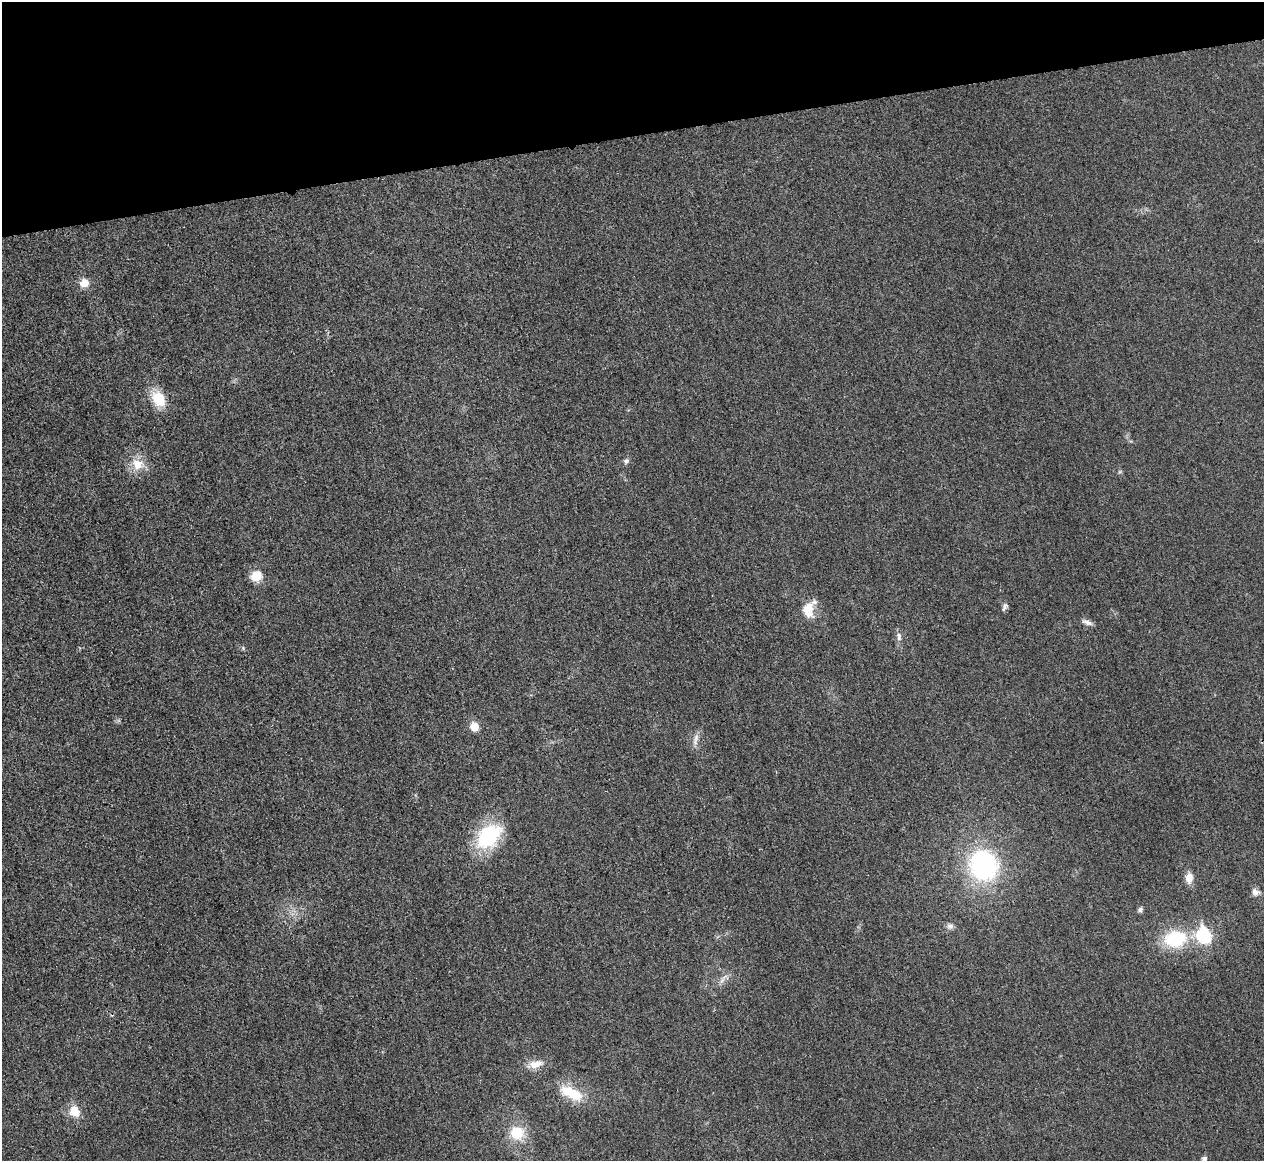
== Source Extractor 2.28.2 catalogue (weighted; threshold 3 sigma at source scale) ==
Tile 3 of 4 x 4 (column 3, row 1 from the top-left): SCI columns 2533-3794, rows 3625-4783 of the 5067 x 5048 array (HDU 1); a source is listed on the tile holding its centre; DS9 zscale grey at full resolution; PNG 1266 x 1163 px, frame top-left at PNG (2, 2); no overlay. Shown black and unused: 12% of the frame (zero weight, under 3 of 4 exposures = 1% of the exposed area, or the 3 px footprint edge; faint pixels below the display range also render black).
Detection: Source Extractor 2.28.2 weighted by HDU 2 'WHT'; one run over the whole footprint, this tile lists its part. Background 0.0224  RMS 0.0056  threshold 0.0253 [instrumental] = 3 sigma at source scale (4.5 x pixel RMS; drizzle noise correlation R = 1.50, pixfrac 1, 0.05/0.05 arcsec/px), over >= 5 px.
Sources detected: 28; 1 inside a brighter listed object's ellipse — not listed separately; the other 27 listed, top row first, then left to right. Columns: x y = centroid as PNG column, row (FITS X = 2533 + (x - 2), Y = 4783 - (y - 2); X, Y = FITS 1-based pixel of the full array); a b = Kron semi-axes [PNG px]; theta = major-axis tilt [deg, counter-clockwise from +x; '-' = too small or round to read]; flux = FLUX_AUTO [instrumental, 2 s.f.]
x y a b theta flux
84 283 9 8 - 7.3
159 399 16 12 -52 19
626 461 8 7 - 1.7
138 464 19 15 -30 10
1120 472 7 4 45 0.81
256 576 12 11 - 9.7
1005 607 12 6 65 1.7
808 609 22 14 -88 10
1087 622 14 6 -20 2.7
899 636 12 7 -81 2.8
243 648 5 5 - 0.76
474 727 7 7 - 9.4
696 740 19 6 77 3.4
489 836 35 23 42 40
983 865 32 28 -74 87
1189 878 12 8 83 5.5
1255 892 10 8 -22 2.8
1140 910 6 6 - 1.5
950 926 9 8 - 2.2
1204 935 8 7 - 79
1175 939 22 16 10 35
722 981 10 5 55 2.3
535 1064 24 10 15 7
572 1093 33 14 -26 19
75 1111 13 11 -60 9.6
517 1133 16 15 - 17
1204 1158 6 5 - 2.1
Isophote crosses this tile's border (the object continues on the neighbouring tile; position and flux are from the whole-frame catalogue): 1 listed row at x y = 1204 1158